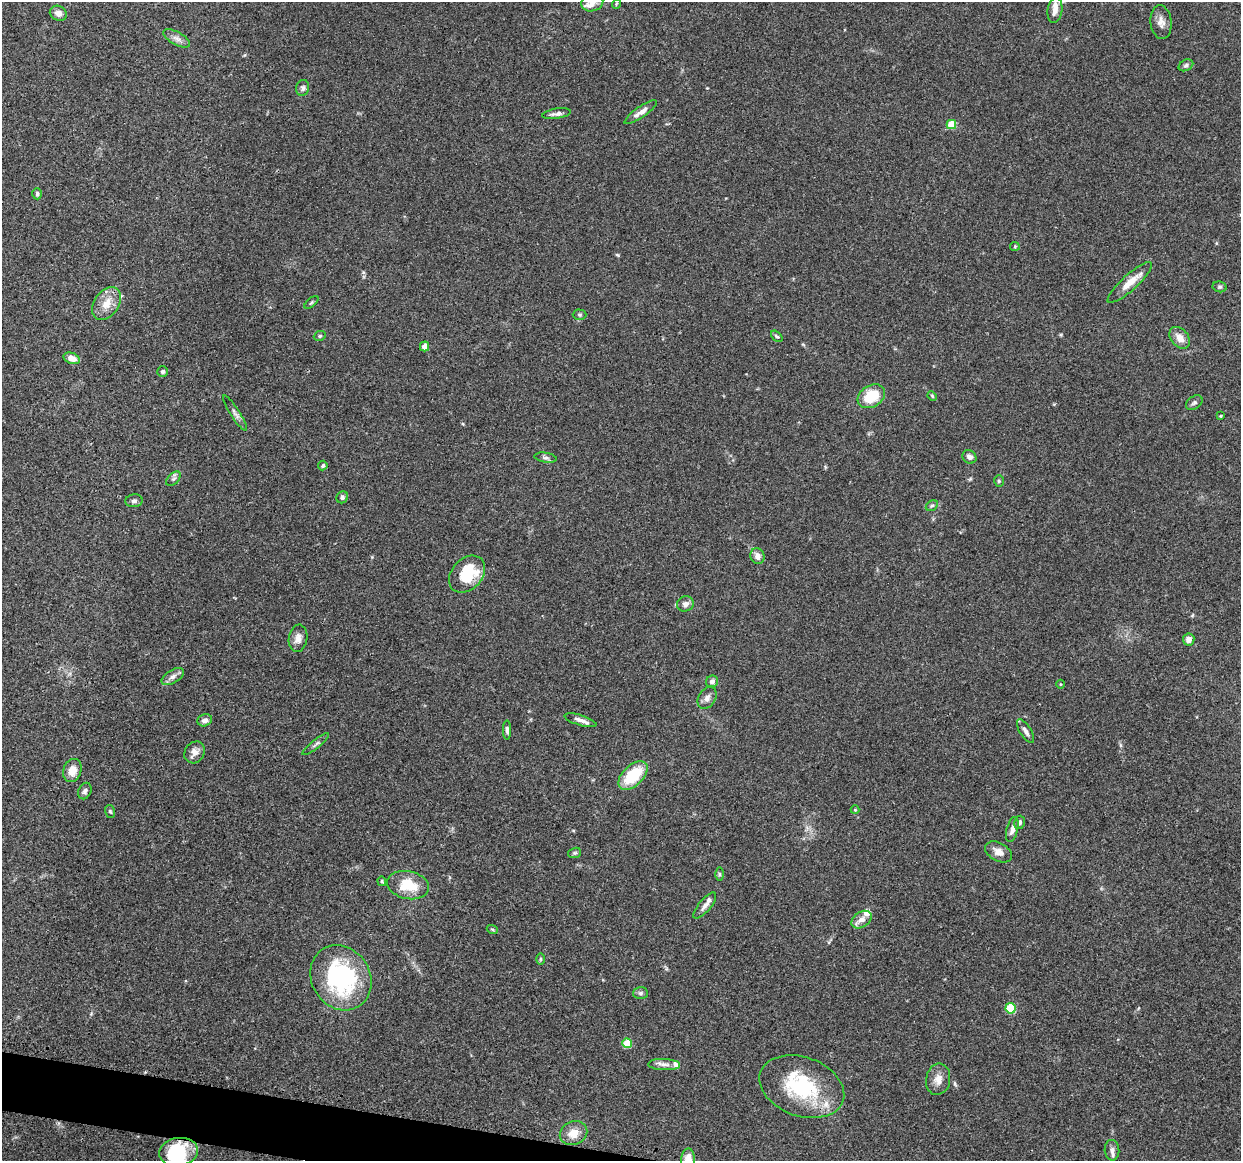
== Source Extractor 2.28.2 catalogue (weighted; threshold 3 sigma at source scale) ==
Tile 7 of 4 x 4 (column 3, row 2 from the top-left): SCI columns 2499-3737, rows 2444-3602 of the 5005 x 5016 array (HDU 1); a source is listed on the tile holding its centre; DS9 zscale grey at full resolution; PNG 1243 x 1163 px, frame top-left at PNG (2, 2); each listed source drawn as its Kron ellipse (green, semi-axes under 4 px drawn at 4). Shown black and unused: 2% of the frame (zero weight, under 3 of 4 exposures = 2% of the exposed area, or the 3 px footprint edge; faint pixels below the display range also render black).
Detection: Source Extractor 2.28.2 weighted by HDU 2 'WHT'; one run over the whole footprint, this tile lists its part. Background 0.0837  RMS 0.0063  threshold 0.0283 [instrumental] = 3 sigma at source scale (4.5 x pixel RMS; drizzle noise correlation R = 1.50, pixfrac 1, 0.05/0.05 arcsec/px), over >= 5 px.
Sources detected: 88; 3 inside a brighter object's white glare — neither listed nor drawn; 6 inside a brighter listed object's ellipse — not listed separately; the other 79 listed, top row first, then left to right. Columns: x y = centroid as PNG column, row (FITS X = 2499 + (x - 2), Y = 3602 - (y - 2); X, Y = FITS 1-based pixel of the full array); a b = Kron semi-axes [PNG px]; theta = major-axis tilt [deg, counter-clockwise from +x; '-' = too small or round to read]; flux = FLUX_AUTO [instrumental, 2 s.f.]
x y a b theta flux
592 2 11 8 16 3.5
616 4 5 3 - 0.51
1055 10 13 7 81 4.7
58 13 9 7 -29 3.3
1161 22 17 10 -84 4.6
177 38 15 6 -29 3.3
1186 65 8 5 28 1.4
303 88 8 6 78 1.8
641 112 19 5 35 4.4
557 114 14 5 8 2.6
951 124 5 4 - 19
37 194 6 5 - 1.2
1015 246 5 4 - 0.65
1130 282 29 7 42 8.4
1220 287 7 5 -12 1.2
311 302 8 4 40 0.94
107 304 18 12 56 9.4
579 315 7 5 -1 1
320 336 6 4 22 0.98
777 336 7 4 -43 1.1
1180 338 12 8 -49 5.6
425 346 5 4 - 4.9
72 358 8 5 -20 5.2
163 372 5 5 - 1.2
871 396 15 11 32 19
932 396 5 4 - 0.68
1194 403 9 6 36 1.6
235 413 20 4 -57 2.5
1221 416 3 2 - 0.59
969 457 7 6 - 2.8
546 458 11 5 -9 1.8
323 465 5 4 - 1.2
173 479 9 5 45 1.6
999 481 6 5 - 0.98
342 497 6 5 - 1.9
134 501 8 6 6 1.8
932 506 6 4 29 1.1
757 556 8 7 - 3.8
467 574 21 15 47 25
685 604 8 7 - 2.9
298 638 14 9 81 4.2
1189 639 6 5 - 3.8
173 677 12 6 31 3.1
712 681 6 5 - 2.2
1060 684 4 3 - 0.52
707 698 12 8 56 3.1
205 720 7 6 - 2.6
580 720 16 5 -17 3.6
507 730 9 4 -89 1.8
1026 731 13 5 -58 2.8
316 744 17 3 39 1.6
195 752 11 9 57 4.4
72 771 12 9 71 6.6
633 775 18 10 44 25
85 791 8 6 65 1.9
855 810 4 4 - 0.58
110 811 6 5 - 0.94
1019 822 7 5 81 1.7
1012 829 13 5 75 3.5
999 852 14 9 -28 5.1
575 853 6 5 - 0.97
719 874 6 4 -89 0.92
382 881 5 3 - 0.74
408 885 21 14 -11 18
705 906 16 6 50 3
861 920 11 7 35 4.5
492 929 5 3 - 0.74
540 959 6 4 90 0.86
341 978 34 29 -58 79
640 993 7 6 - 1.5
1011 1008 5 5 - 32
627 1043 5 4 - 20
664 1065 16 5 -2 3
938 1079 16 12 79 5.9
802 1087 44 29 -20 50
573 1133 14 11 23 8.4
1112 1150 10 7 -85 3
179 1152 19 14 9 18
688 1160 11 7 90 7.5
Overlapping masked pixels (flux is a lower limit): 1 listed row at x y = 688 1160
Isophote crosses this tile's border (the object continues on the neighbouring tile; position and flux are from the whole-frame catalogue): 2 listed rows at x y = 592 2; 688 1160